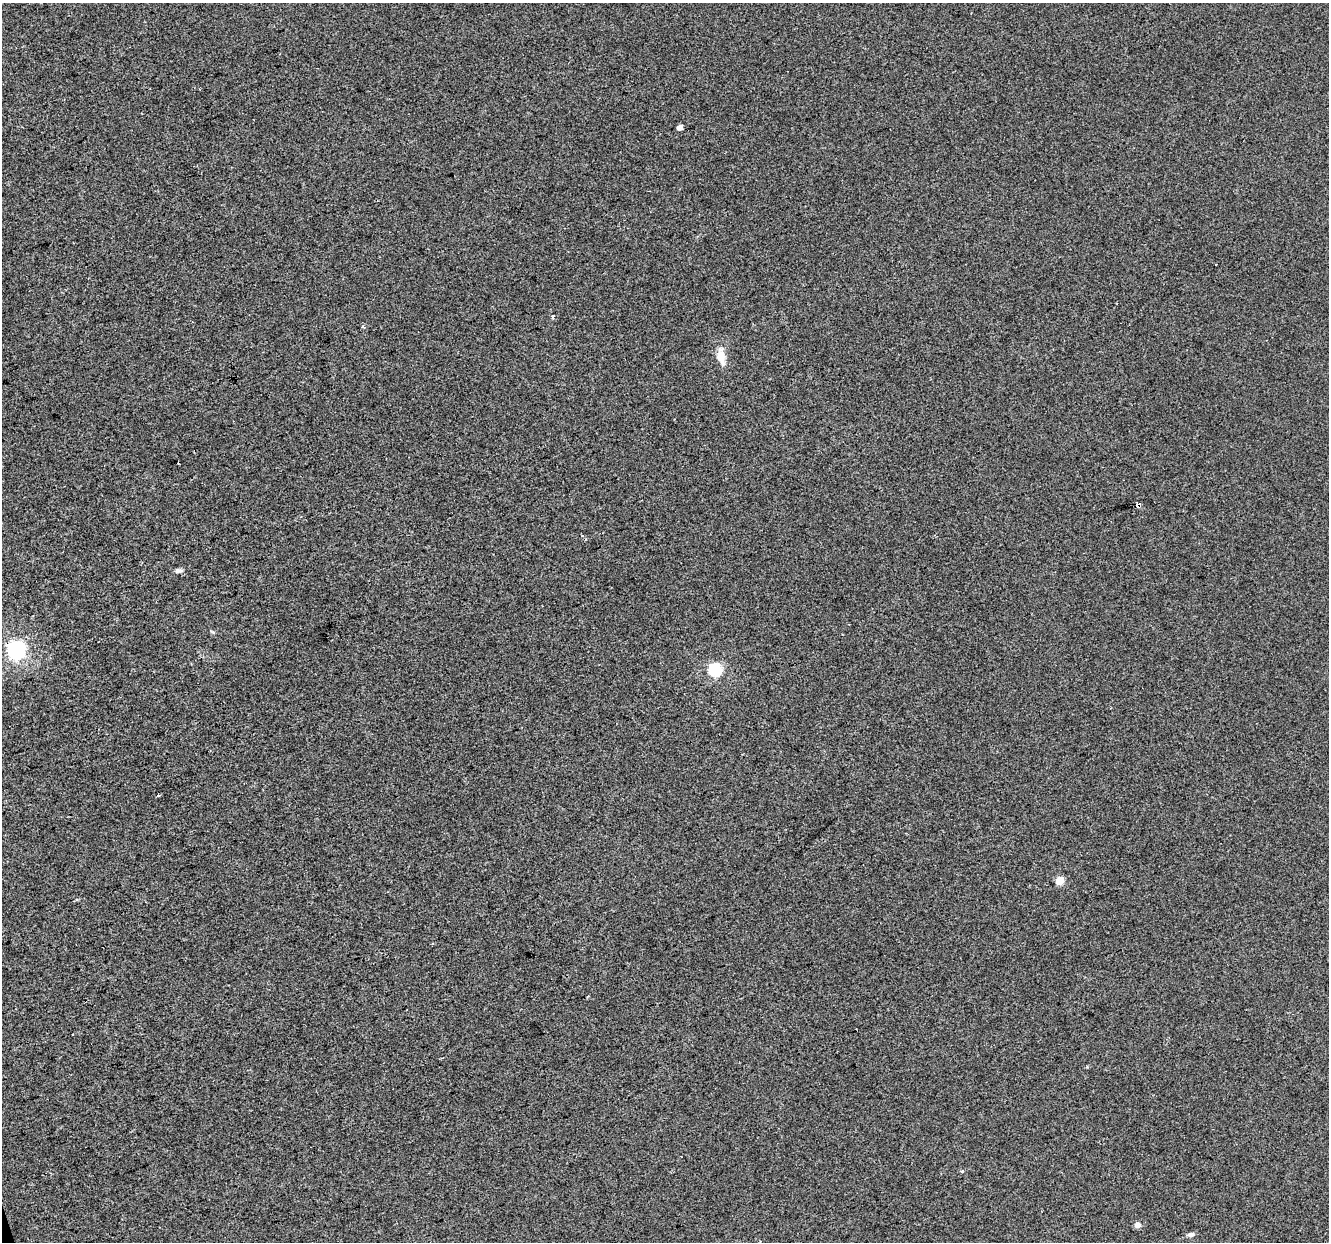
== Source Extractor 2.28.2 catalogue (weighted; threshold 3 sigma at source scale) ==
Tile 7 of 4 x 4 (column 3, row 2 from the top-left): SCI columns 2655-3981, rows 2588-3827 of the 5308 x 5123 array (HDU 1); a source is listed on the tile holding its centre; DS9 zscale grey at full resolution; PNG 1331 x 1244 px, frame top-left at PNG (2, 3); no overlay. Shown black and unused: <1% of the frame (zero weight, under 2 of 3 exposures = <1% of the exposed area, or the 3 px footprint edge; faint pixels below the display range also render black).
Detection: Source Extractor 2.28.2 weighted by HDU 2 'WHT'; one run over the whole footprint, this tile lists its part. Background -8.58e-04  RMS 0.0056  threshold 0.0252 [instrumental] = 3 sigma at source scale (4.5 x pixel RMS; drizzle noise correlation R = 1.50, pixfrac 1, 0.0396/0.0396 arcsec/px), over >= 5 px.
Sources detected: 15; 2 cosmic-ray / hot-pixel residue — not listed; the other 13 listed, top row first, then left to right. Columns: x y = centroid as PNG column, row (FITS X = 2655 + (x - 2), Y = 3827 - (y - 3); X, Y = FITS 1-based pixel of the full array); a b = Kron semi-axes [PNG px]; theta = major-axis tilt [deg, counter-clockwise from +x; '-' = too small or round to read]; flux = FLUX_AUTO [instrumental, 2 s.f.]
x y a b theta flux
680 127 4 4 - 4.6
552 316 5 3 - 0.65
721 357 22 9 -79 6.8
1138 505 4 4 - 65
582 535 4 3 - 0.52
178 571 10 5 4 1.6
16 650 7 6 - 200
715 670 6 6 - 65
159 795 3 2 - 0.82
1060 881 5 5 - 14
962 1171 4 4 - 0.57
1138 1225 5 5 - 4.1
1191 1234 9 6 16 1.5
Overlapping masked pixels (flux is a lower limit): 2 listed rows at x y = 1138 505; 16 650